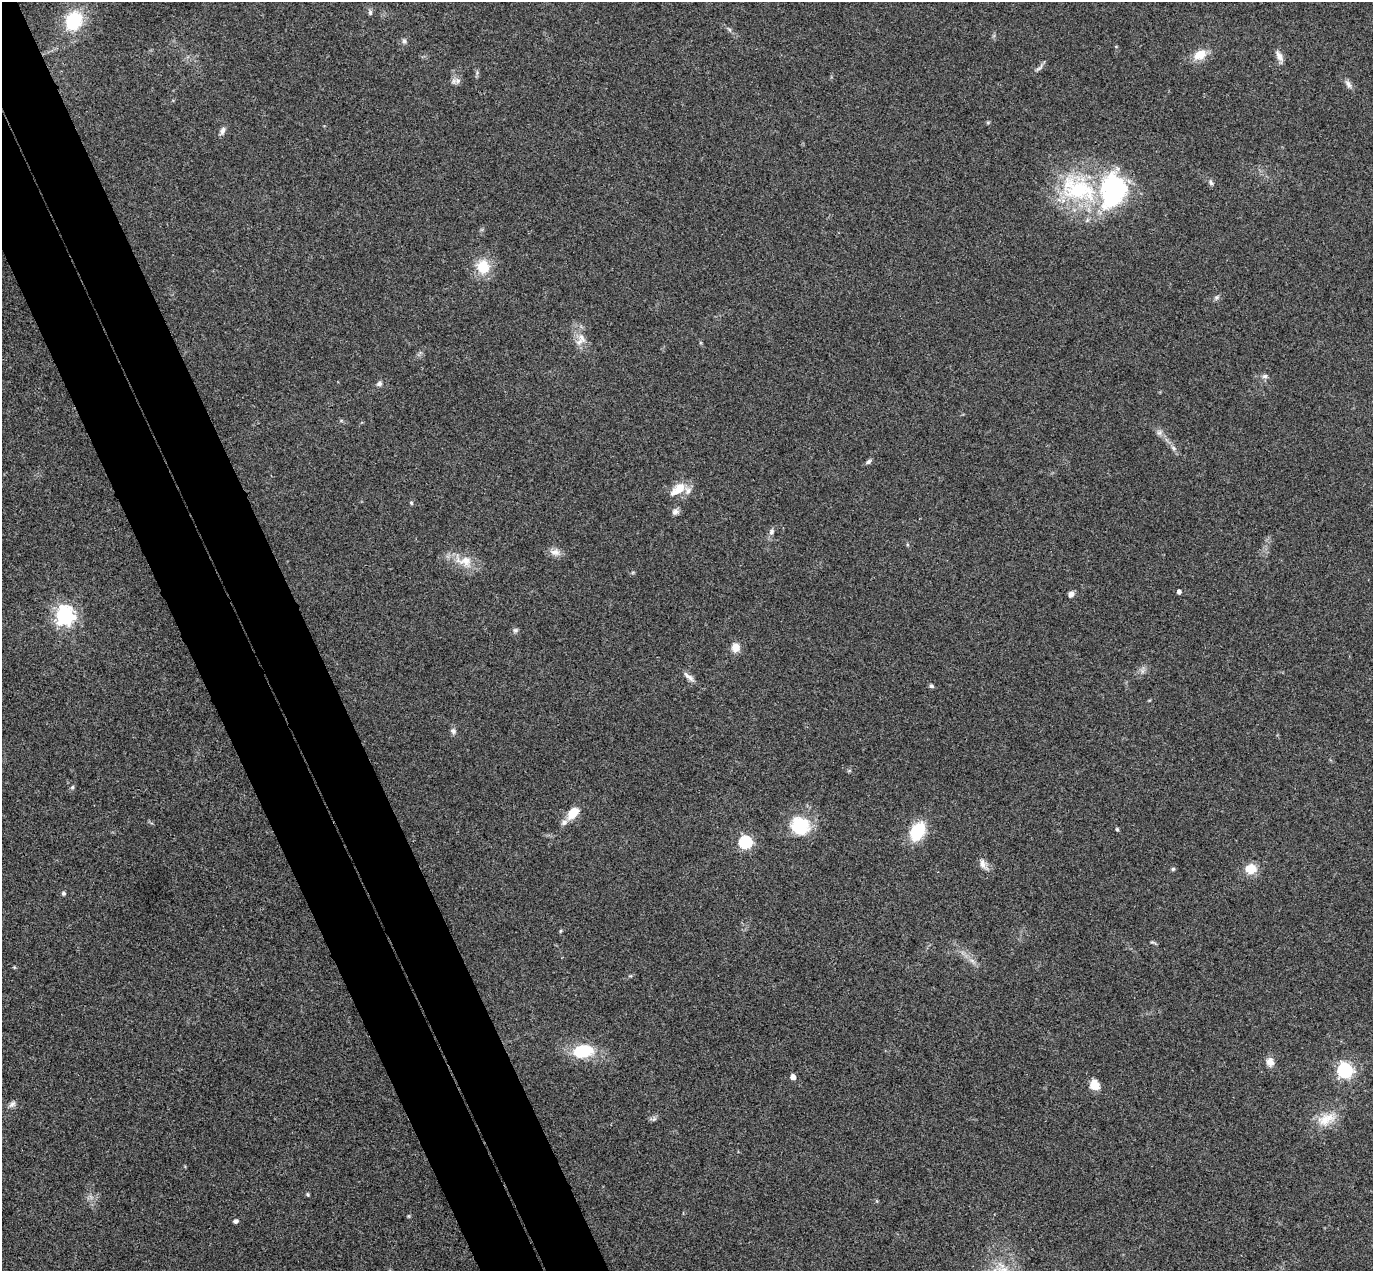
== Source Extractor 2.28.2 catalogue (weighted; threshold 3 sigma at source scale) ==
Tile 11 of 4 x 4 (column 3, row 3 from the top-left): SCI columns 2800-4170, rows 1573-2841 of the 5597 x 5556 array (HDU 1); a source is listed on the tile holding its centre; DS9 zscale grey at full resolution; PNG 1375 x 1273 px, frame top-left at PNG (2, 2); no overlay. Shown black and unused: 8% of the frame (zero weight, under 3 of 4 exposures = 6% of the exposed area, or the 3 px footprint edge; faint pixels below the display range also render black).
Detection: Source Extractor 2.28.2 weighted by HDU 2 'WHT'; one run over the whole footprint, this tile lists its part. Background 0.0535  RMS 0.0051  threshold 0.023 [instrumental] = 3 sigma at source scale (4.5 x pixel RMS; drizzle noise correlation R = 1.50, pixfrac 1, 0.05/0.05 arcsec/px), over >= 5 px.
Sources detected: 67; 1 too faint to see at this stretch — not listed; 3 inside a brighter listed object's ellipse — not listed separately; the other 63 listed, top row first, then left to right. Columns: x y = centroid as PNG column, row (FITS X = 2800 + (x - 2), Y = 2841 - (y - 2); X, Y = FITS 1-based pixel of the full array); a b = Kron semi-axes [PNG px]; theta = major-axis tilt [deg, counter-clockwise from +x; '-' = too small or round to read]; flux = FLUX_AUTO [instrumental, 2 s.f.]
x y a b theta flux
370 13 7 5 -90 1.2
74 21 19 15 62 27
729 29 9 4 -48 1.1
404 41 8 6 -73 1.4
1116 46 5 3 - 0.39
1200 55 16 11 30 8.3
1279 56 14 7 -63 3.2
1039 68 17 4 44 1.6
458 81 10 8 -9 2.3
1348 84 12 6 -57 2.1
988 123 6 4 1 0.6
222 131 11 6 70 2
1211 183 7 5 -72 1.2
1078 189 56 36 -24 59
1113 190 38 25 80 76
483 267 14 13 - 14
1216 297 7 6 - 1.2
582 338 18 7 -55 4.3
1265 376 8 6 0 1.5
379 383 8 6 51 1.5
1159 432 8 7 - 1.8
1173 448 8 5 -28 1.5
868 462 8 5 46 1.2
678 489 23 11 36 8.6
411 503 6 4 -68 0.69
675 512 9 8 - 1.9
772 532 9 7 76 1.9
555 552 15 10 -5 3.5
464 561 30 15 -19 11
1179 592 4 4 - 2.2
1071 594 7 5 49 2.6
65 616 7 7 - 270
515 630 7 6 - 1.1
736 647 11 9 -90 4.8
689 677 18 6 -42 2.9
931 686 6 5 - 1.1
453 731 9 7 -50 1.6
849 771 6 4 19 0.62
72 787 6 4 24 0.79
573 813 16 9 48 8.6
800 826 27 23 -31 21
1117 829 4 4 - 0.87
917 831 12 9 62 36
745 842 6 6 - 78
983 864 14 8 -79 3.1
1173 869 5 5 - 0.76
1251 869 12 11 - 8.5
63 893 5 5 - 0.94
560 931 6 4 87 0.57
1153 942 9 3 -27 0.74
972 961 8 5 -31 1.8
14 967 5 4 - 0.49
630 976 6 4 16 0.65
583 1051 21 13 8 23
1270 1062 12 10 -74 3.5
1344 1070 6 6 - 140
793 1077 4 4 - 3.8
1095 1085 11 10 - 5.9
12 1104 11 7 42 1.9
654 1119 8 5 44 1.1
1326 1119 29 15 22 11
308 1194 5 4 - 0.67
236 1221 6 4 28 1.4